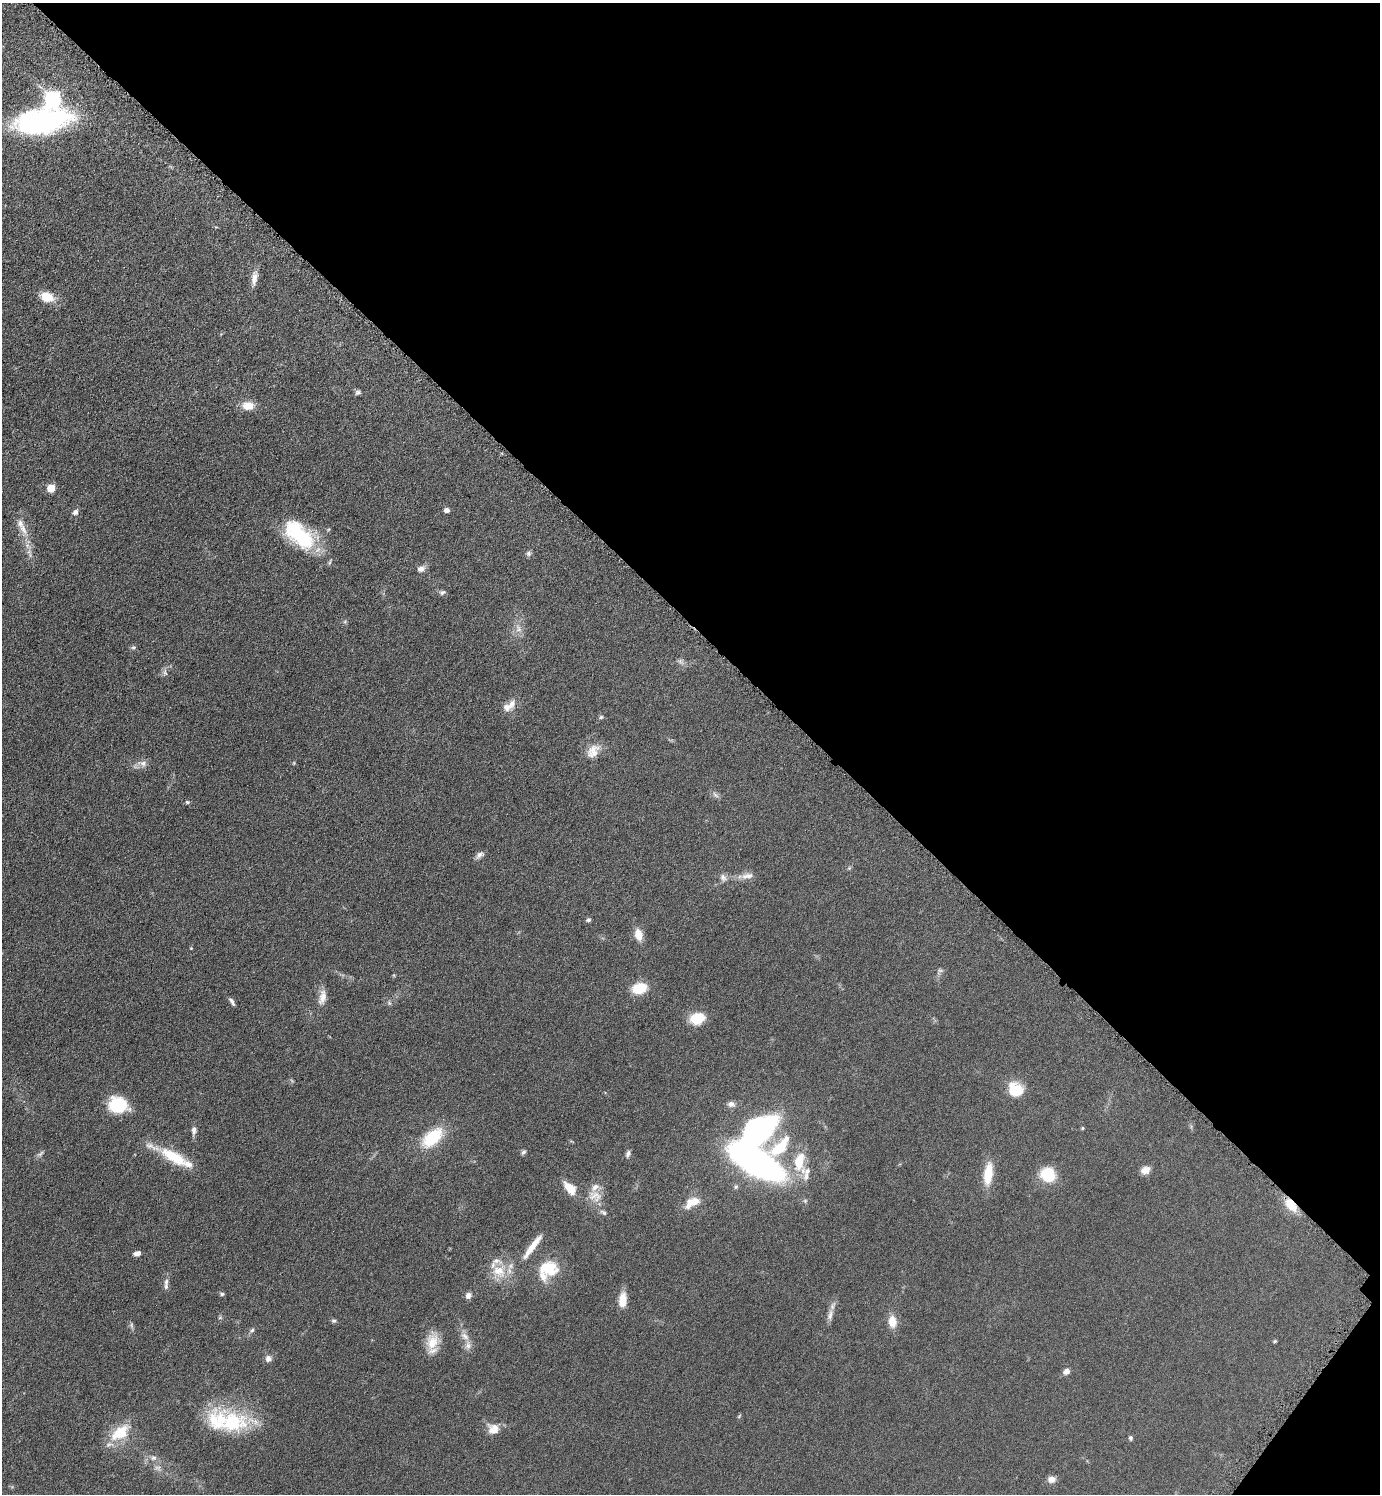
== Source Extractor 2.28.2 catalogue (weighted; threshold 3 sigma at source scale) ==
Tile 8 of 4 x 4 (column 4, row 2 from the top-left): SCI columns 4306-5683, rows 2998-4489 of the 5998 x 5995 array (HDU 1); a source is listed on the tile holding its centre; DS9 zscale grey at full resolution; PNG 1382 x 1496 px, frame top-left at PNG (2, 3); no overlay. Shown black and unused: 43% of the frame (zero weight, under 4 of 8 exposures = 1% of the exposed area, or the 3 px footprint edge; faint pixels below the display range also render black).
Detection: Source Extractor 2.28.2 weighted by HDU 2 'WHT'; one run over the whole footprint, this tile lists its part. Background 0.0953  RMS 0.0062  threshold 0.0252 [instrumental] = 3 sigma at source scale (4.09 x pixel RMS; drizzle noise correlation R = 1.36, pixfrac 0.8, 0.05/0.05 arcsec/px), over >= 5 px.
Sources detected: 100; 1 too faint to see at this stretch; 2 inside a brighter object's white glare — not listed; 12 inside a brighter listed object's ellipse — not listed separately; the other 85 listed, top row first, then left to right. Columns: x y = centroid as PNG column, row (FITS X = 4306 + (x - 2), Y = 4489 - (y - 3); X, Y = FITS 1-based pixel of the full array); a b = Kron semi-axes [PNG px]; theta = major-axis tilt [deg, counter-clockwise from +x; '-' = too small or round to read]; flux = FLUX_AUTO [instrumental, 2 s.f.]
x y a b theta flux
53 99 7 7 - 140
41 122 58 25 9 110
254 278 21 7 81 4.3
47 297 15 10 -19 11
358 392 7 6 - 1.4
248 406 13 9 -2 7.6
51 488 5 5 - 18
447 510 6 5 - 2
75 512 8 7 - 2.1
23 529 19 8 -65 6.1
299 534 42 22 -43 42
528 553 7 7 - 1.3
421 569 10 7 18 2.8
442 592 8 6 15 1.5
345 621 6 4 20 0.78
518 628 13 8 -69 3.8
133 647 7 5 19 1
680 661 9 6 -38 1.7
165 673 8 6 -77 1.6
511 704 16 9 65 4.5
601 717 5 5 - 0.99
593 751 20 14 56 7.3
142 763 13 8 -10 3.4
294 763 5 4 - 0.58
715 795 10 5 -45 1.7
187 802 6 4 -5 0.83
480 855 12 6 33 2.2
849 868 6 4 45 0.74
747 876 21 8 9 4.5
723 878 11 8 -51 2.5
588 920 6 5 - 1.1
639 934 13 9 -77 6.8
191 948 4 4 - 0.44
940 970 7 6 - 1.1
639 988 14 10 14 15
322 997 21 9 78 5.4
232 1002 10 4 -59 1.6
389 1003 7 4 -45 0.89
697 1018 15 11 13 15
1015 1089 17 15 -30 14
731 1104 10 8 6 2.6
118 1105 17 14 -6 30
1082 1128 4 4 - 0.68
194 1131 14 6 86 2.3
432 1137 23 13 41 27
779 1148 29 11 44 24
523 1152 7 5 55 1.2
628 1154 9 6 66 1.7
175 1157 39 13 -30 22
799 1161 22 11 77 16
756 1162 38 15 -32 310
1145 1170 10 8 22 4.8
988 1174 27 10 83 13
1047 1174 13 12 - 23
570 1188 16 9 -48 9.1
595 1196 21 16 -31 9
694 1201 21 12 12 7.8
1291 1205 16 9 -48 11
532 1246 44 8 54 10
137 1253 8 5 15 2.7
549 1268 17 14 -3 20
499 1271 21 16 -23 12
166 1287 11 6 81 2
222 1294 7 4 -9 1
468 1295 8 7 - 2.4
623 1300 17 9 85 7.6
830 1315 17 7 72 3.6
220 1318 6 4 2 0.8
334 1321 7 5 -20 1.1
892 1321 13 9 -84 7.5
131 1325 6 6 - 1.2
252 1330 7 5 53 1.2
465 1336 13 9 -35 3.7
1275 1341 5 3 - 0.74
432 1342 22 15 72 11
268 1359 8 8 - 2.6
1066 1371 8 6 38 3.1
739 1416 6 4 46 0.64
232 1422 51 29 3 42
494 1429 13 12 - 6.8
120 1432 21 12 37 20
1130 1438 6 5 - 1.2
153 1458 10 7 -1 2.5
158 1468 10 6 -17 2.1
1051 1479 9 7 10 3.7
Overlapping masked pixels (flux is a lower limit): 1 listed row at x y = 1291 1205